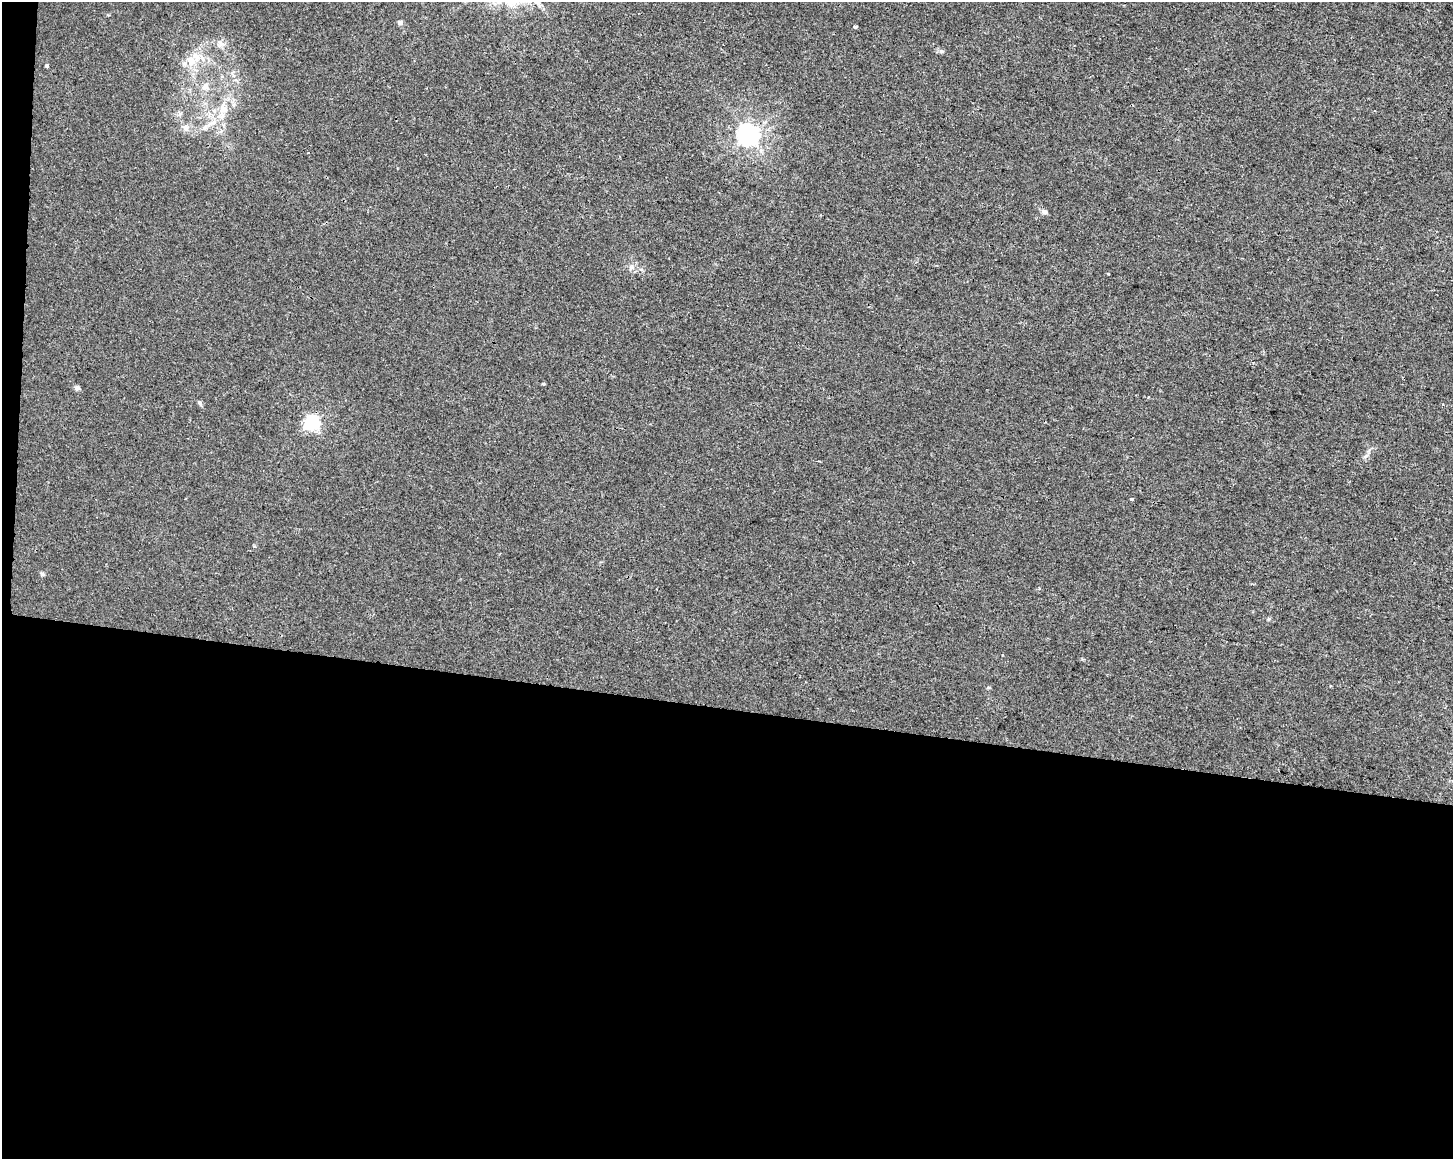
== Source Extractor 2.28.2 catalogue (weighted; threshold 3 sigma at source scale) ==
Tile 10 of 3 x 4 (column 1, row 4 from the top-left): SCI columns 284-1734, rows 1-1157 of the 4863 x 4635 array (HDU 1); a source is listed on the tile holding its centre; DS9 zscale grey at full resolution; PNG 1455 x 1161 px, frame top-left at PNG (2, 2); no overlay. Shown black and unused: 40% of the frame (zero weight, under 2 of 3 exposures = <1% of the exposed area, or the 3 px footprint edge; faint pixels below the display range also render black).
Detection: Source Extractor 2.28.2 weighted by HDU 2 'WHT'; one run over the whole footprint, this tile lists its part. Background 0.00708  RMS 0.0047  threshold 0.021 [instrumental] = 3 sigma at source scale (4.5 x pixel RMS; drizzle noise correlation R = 1.50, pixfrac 1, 0.0396/0.0396 arcsec/px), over >= 5 px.
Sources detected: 23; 1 inside a brighter listed object's ellipse — not listed separately; the other 22 listed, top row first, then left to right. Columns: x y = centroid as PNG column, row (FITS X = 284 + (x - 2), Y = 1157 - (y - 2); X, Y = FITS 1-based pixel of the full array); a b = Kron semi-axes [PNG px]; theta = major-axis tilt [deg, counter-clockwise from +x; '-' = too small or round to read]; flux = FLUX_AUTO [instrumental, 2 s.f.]
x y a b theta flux
400 22 5 5 - 1.8
855 27 4 3 - 1.6
220 43 11 9 -56 2.7
942 51 6 5 - 0.79
191 61 14 11 86 6.3
47 66 4 3 - 0.74
205 86 10 8 53 2.7
223 109 15 12 -59 5.5
205 127 9 6 63 1.6
186 128 10 6 -81 1.8
749 134 7 7 - 310
1044 212 7 6 - 1.4
631 268 8 3 45 0.93
1108 274 3 3 - 0.47
543 384 3 3 - 0.83
77 388 8 6 -18 1.2
199 402 6 5 - 1
312 422 7 6 - 100
1131 499 4 3 - 3.4
42 574 6 5 - 0.76
1268 619 6 4 89 0.57
1002 655 3 2 - 0.34
Unlisted compact peaks at least as high as the median listed source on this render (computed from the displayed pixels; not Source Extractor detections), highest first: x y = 1366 456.